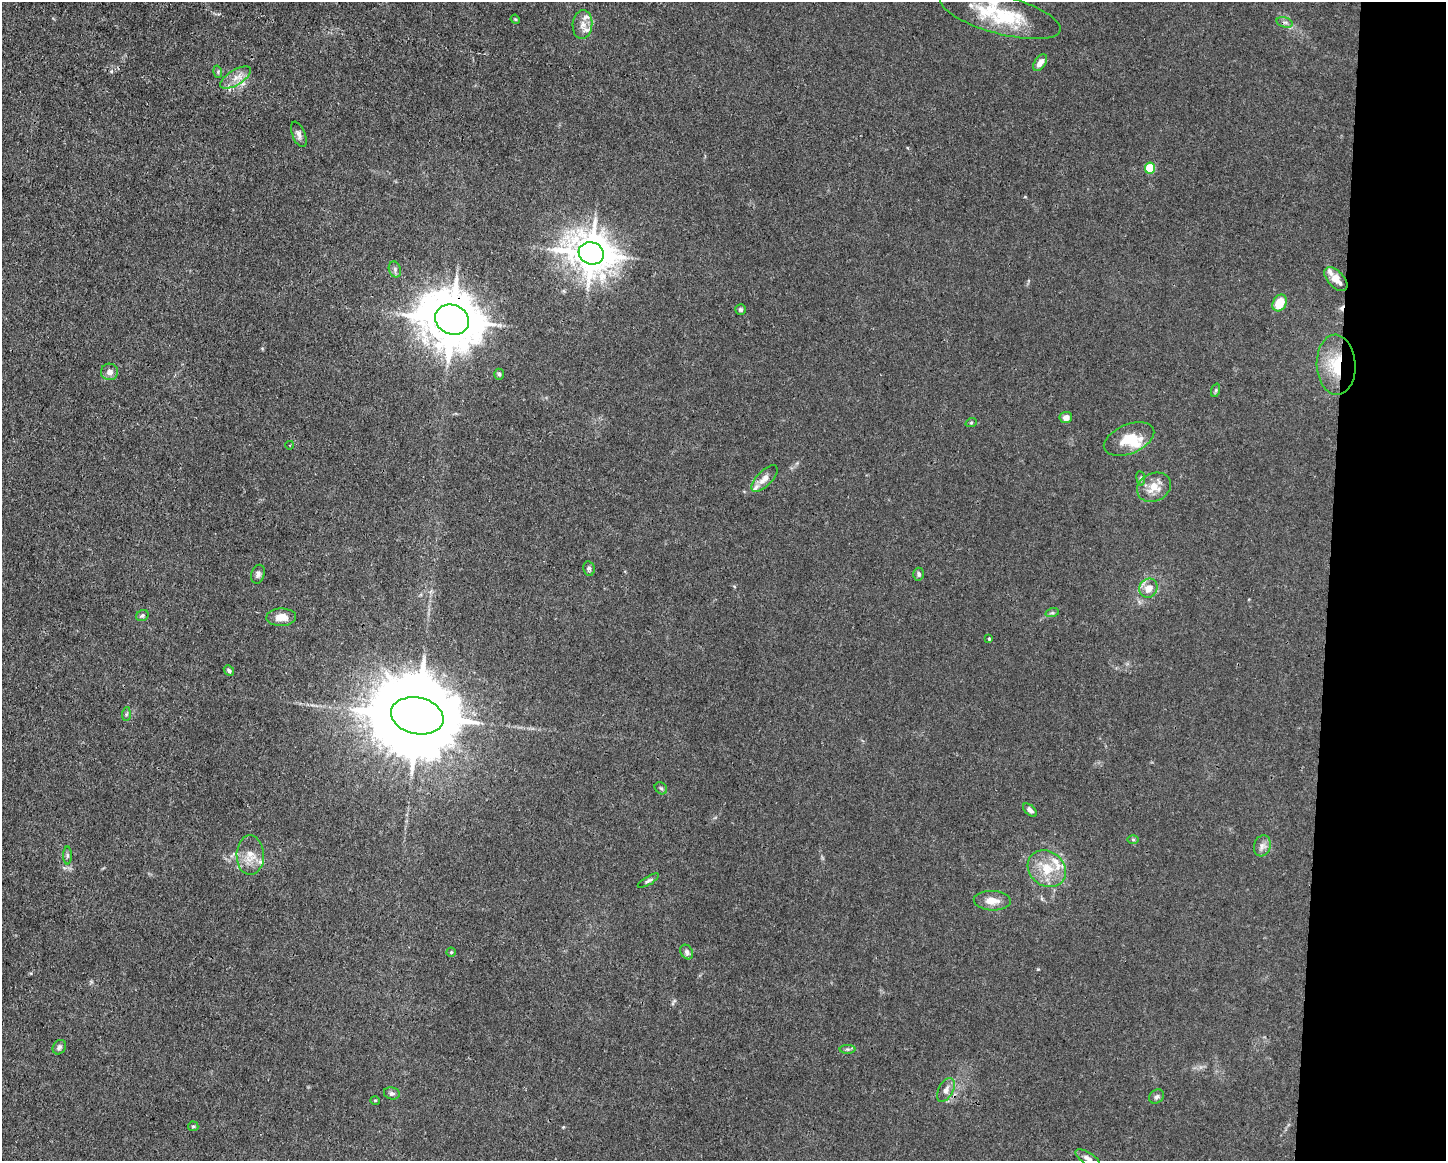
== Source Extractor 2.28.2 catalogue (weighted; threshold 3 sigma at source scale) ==
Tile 9 of 3 x 4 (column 3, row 3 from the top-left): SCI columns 3000-4443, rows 1161-2319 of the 4666 x 4638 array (HDU 1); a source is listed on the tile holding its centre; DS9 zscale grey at full resolution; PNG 1448 x 1163 px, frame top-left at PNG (2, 2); each listed source drawn as its Kron ellipse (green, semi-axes under 4 px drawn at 4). Shown black and unused: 8% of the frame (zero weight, under 3 of 4 exposures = <1% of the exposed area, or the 3 px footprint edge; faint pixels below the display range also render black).
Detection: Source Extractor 2.28.2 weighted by HDU 2 'WHT'; one run over the whole footprint, this tile lists its part. Background 0.0154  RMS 0.0025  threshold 0.0113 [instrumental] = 3 sigma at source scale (4.5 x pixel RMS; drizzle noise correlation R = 1.50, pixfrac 1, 0.05/0.05 arcsec/px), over >= 5 px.
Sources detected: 64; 1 inside a brighter object's white glare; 1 cosmic-ray / hot-pixel residue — neither listed nor drawn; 6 inside a brighter listed object's ellipse — not listed separately; the other 56 listed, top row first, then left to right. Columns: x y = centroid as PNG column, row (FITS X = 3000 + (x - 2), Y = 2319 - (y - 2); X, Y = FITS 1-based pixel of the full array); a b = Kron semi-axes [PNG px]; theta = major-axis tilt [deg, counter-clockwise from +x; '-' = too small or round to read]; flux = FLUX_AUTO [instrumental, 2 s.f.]
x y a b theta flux
1001 15 62 19 -15 17
515 19 5 3 - 0.25
1285 22 8 5 -17 0.68
582 24 14 10 84 2.2
1040 63 9 5 55 1.8
218 72 6 4 -74 0.36
236 78 17 7 31 2.3
299 134 13 6 -68 1
1150 168 5 5 - 12
591 253 13 11 -17 670
395 269 8 6 -71 0.73
1336 279 14 8 -48 2.6
1280 303 9 6 61 5.3
741 310 5 5 - 0.45
452 320 17 14 -25 1400
1336 365 30 19 -87 9.7
110 372 8 8 - 1.3
499 374 5 5 - 0.44
1216 390 7 4 71 0.38
1066 418 6 5 - 1.5
971 423 6 3 20 0.28
1129 439 26 14 22 5.3
290 445 4 3 - 0.26
765 478 17 7 46 2
1141 478 7 4 -82 0.34
1154 487 18 14 25 3.7
589 569 7 5 -80 0.58
258 574 9 6 73 0.86
919 574 6 5 - 0.59
1148 588 10 9 - 2.5
1052 613 7 4 18 0.47
142 616 6 5 - 0.51
281 617 15 8 2 2.7
989 639 4 3 - 0.27
229 670 6 4 -46 0.52
126 714 7 4 88 0.43
417 716 26 18 -12 5600
661 788 7 5 -43 0.5
1030 810 8 4 -45 0.9
1133 839 6 4 -1 0.34
1262 846 11 8 73 1.3
67 855 9 4 -90 0.52
250 855 20 13 -89 3.7
1047 869 20 17 -38 6.4
648 881 12 4 30 0.58
992 901 18 10 -3 2.7
451 952 4 4 - 0.29
687 952 8 6 -58 0.82
59 1047 8 6 57 0.66
847 1049 8 4 0 0.44
946 1090 13 7 62 1.4
392 1093 8 6 -13 0.7
1157 1097 8 6 41 0.69
375 1100 5 3 - 0.22
193 1126 5 5 - 0.41
1088 1158 14 6 -33 1.1
Overlapping masked pixels (flux is a lower limit): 3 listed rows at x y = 452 320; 1336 365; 417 716
Isophote crosses this tile's border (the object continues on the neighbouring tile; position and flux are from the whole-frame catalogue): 2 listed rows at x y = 1001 15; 1088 1158